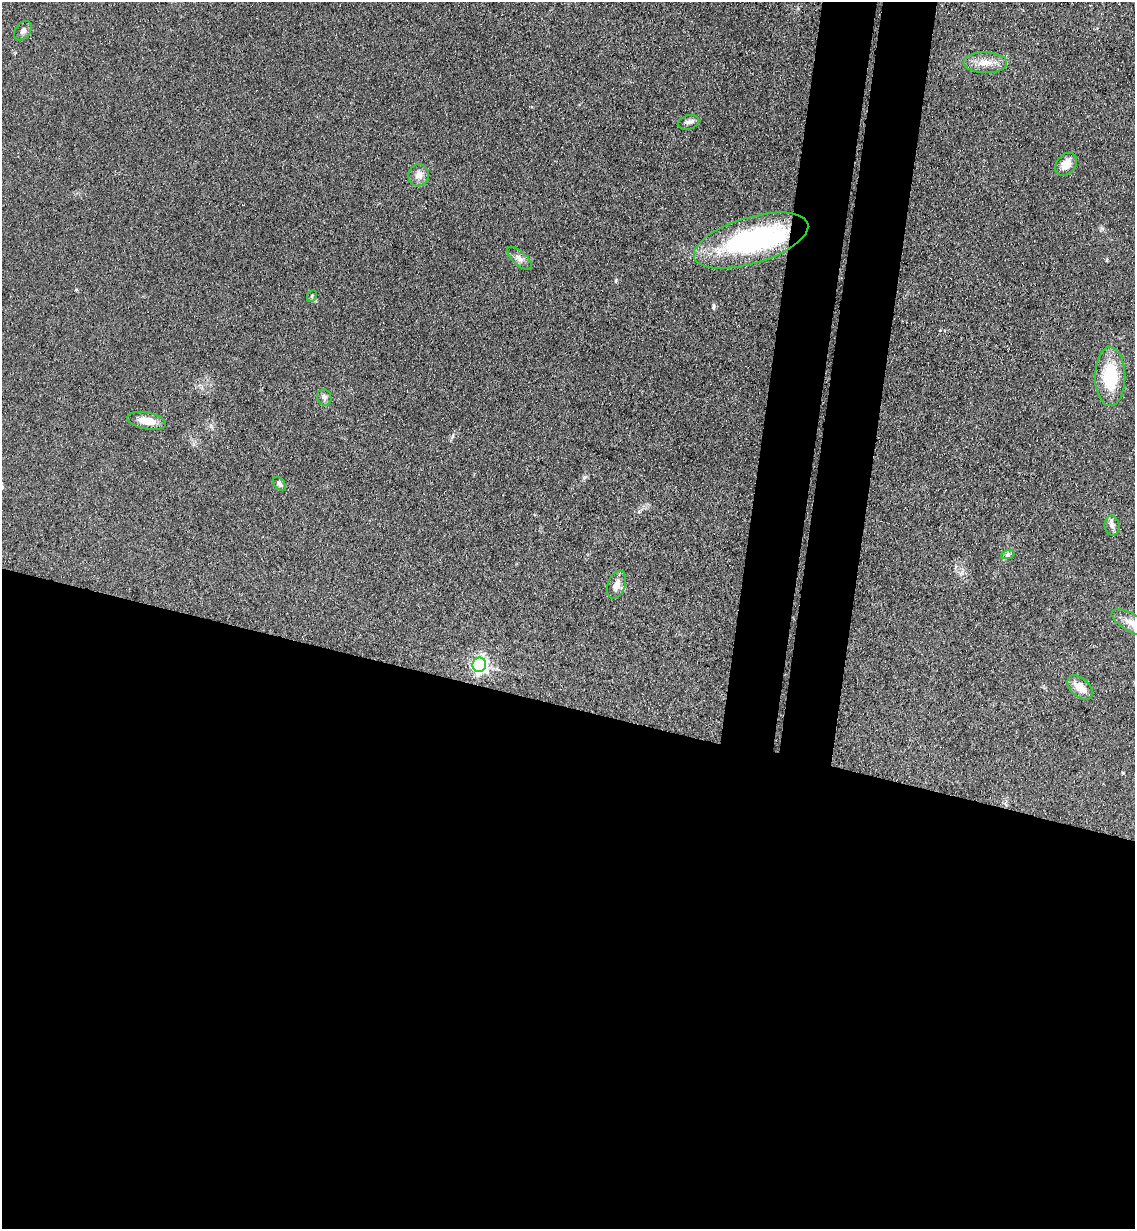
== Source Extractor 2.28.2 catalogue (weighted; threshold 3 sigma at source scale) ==
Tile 14 of 4 x 4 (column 2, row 4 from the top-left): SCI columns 1427-2559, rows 15-1241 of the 5000 x 4935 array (HDU 1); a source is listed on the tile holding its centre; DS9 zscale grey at full resolution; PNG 1137 x 1231 px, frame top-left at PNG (2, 2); each listed source drawn as its Kron ellipse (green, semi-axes under 4 px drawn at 4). Shown black and unused: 48% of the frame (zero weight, under 3 of 4 exposures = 5% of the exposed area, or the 3 px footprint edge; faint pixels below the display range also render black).
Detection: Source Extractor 2.28.2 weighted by HDU 2 'WHT'; one run over the whole footprint, this tile lists its part. Background 0.112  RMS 0.0077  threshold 0.0347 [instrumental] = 3 sigma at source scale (4.5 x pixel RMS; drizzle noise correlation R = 1.50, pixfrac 1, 0.05/0.05 arcsec/px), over >= 5 px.
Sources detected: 21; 1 inside a brighter object's white glare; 1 cosmic-ray / hot-pixel residue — neither listed nor drawn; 1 inside a brighter listed object's ellipse — not listed separately; the other 18 listed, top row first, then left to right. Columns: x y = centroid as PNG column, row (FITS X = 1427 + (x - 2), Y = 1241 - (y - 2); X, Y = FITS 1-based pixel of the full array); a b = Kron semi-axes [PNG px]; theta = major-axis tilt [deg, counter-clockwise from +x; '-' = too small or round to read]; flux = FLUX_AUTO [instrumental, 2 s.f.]
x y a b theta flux
23 31 11 7 51 3.1
985 63 22 10 -1 9.9
688 122 11 7 16 2.9
1066 164 13 9 52 8.2
419 175 11 10 - 6.2
751 241 59 23 17 140
520 258 15 7 -42 4.2
312 296 6 4 62 1.2
1110 377 29 15 90 38
324 397 8 7 - 2.5
147 421 19 8 -11 10
279 484 8 5 -53 2
1112 526 10 7 -83 3.2
1008 554 7 4 20 1.5
616 585 14 8 71 6
1132 623 22 9 -29 9.1
479 665 7 7 - 200
1080 687 15 9 -42 9.7
Overlapping masked pixels (flux is a lower limit): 1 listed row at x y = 751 241
Isophote crosses this tile's border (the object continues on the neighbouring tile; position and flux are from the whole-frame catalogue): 1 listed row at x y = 1132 623
Unlisted compact peaks at least as high as the median listed source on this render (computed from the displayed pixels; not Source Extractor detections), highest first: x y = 714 306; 616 280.